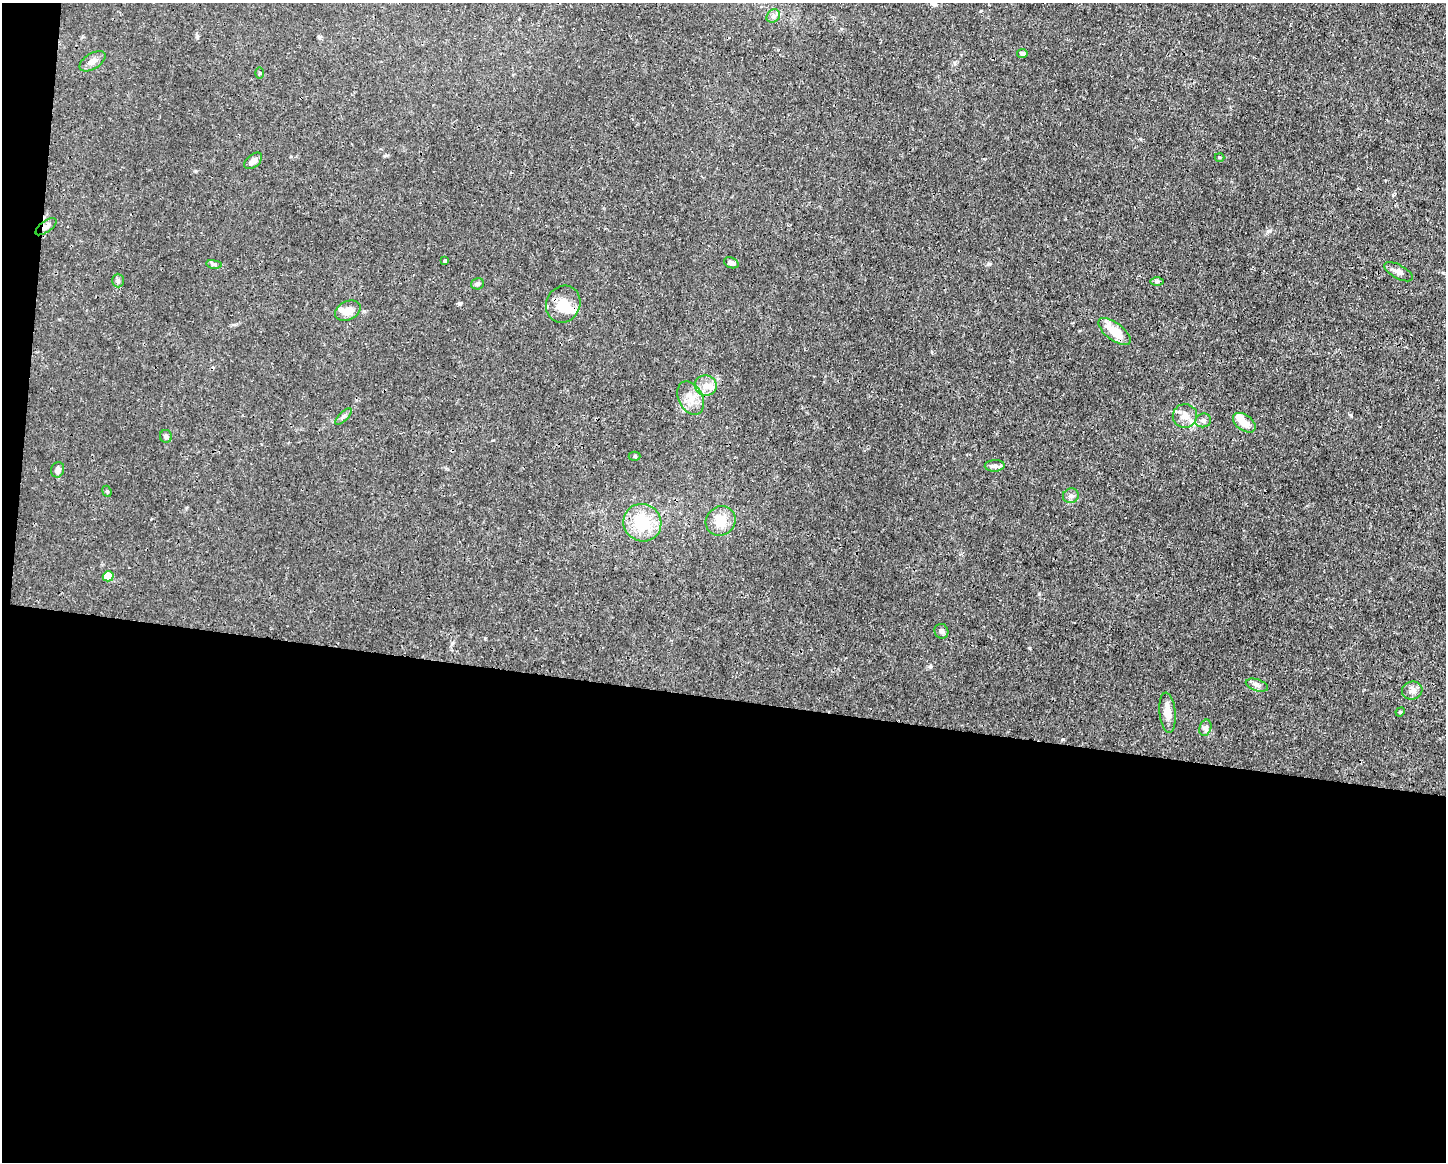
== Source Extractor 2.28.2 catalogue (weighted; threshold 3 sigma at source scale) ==
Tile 10 of 3 x 4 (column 1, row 4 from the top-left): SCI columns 112-1555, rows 1-1160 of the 4667 x 4639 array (HDU 1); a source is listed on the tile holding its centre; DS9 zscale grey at full resolution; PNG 1448 x 1164 px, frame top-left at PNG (2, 3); each listed source drawn as its Kron ellipse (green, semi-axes under 4 px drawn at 4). Shown black and unused: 41% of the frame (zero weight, under 3 of 4 exposures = <1% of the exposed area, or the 3 px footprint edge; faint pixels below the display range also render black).
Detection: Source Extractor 2.28.2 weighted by HDU 2 'WHT'; one run over the whole footprint, this tile lists its part. Background 0.0157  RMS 0.0024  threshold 0.0109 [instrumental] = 3 sigma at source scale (4.5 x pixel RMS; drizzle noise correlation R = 1.50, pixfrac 1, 0.05/0.05 arcsec/px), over >= 5 px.
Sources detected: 42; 1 inside a brighter object's white glare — neither listed nor drawn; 3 inside a brighter listed object's ellipse — not listed separately; the other 38 listed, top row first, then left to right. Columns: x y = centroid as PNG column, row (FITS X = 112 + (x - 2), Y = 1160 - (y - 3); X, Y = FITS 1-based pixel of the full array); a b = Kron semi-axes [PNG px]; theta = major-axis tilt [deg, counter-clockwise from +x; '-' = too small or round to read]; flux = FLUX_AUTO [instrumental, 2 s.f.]
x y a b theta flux
773 16 7 6 - 0.75
1022 53 5 4 - 0.5
92 61 14 7 32 1.5
260 73 5 3 - 0.26
1219 157 5 3 - 0.27
253 161 10 6 40 1.3
46 227 12 5 37 1.1
445 261 3 3 - 0.37
731 263 7 5 -22 1.1
214 264 8 4 -8 0.47
1399 272 16 6 -28 1.3
118 281 7 5 -89 0.49
1157 281 6 4 0 0.43
478 284 6 6 - 0.51
563 304 19 17 62 4.5
348 311 13 9 27 2.9
1114 331 19 8 -37 4.9
706 385 11 10 - 2
691 398 18 12 -63 3.3
1185 416 12 12 - 2.2
343 417 11 4 44 0.62
1203 420 8 7 - 0.82
1244 423 13 7 -36 2.8
166 436 6 6 - 0.54
635 456 6 4 -1 0.36
995 466 10 5 2 0.91
58 470 8 6 72 1.2
107 491 6 4 -68 0.33
1071 496 8 7 - 0.99
721 521 15 14 - 4.1
642 523 19 18 - 10
108 576 5 5 - 6.1
941 631 7 7 - 0.72
1257 685 11 5 -18 0.86
1412 691 10 9 - 1.3
1400 712 5 4 - 0.25
1167 713 20 8 -84 2.6
1205 728 8 6 73 0.72
Overlapping masked pixels (flux is a lower limit): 1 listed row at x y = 46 227
Unlisted compact peaks at least as high as the median listed source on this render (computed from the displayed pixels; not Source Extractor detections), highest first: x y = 989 264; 460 304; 1269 231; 930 667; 1351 416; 1039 594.